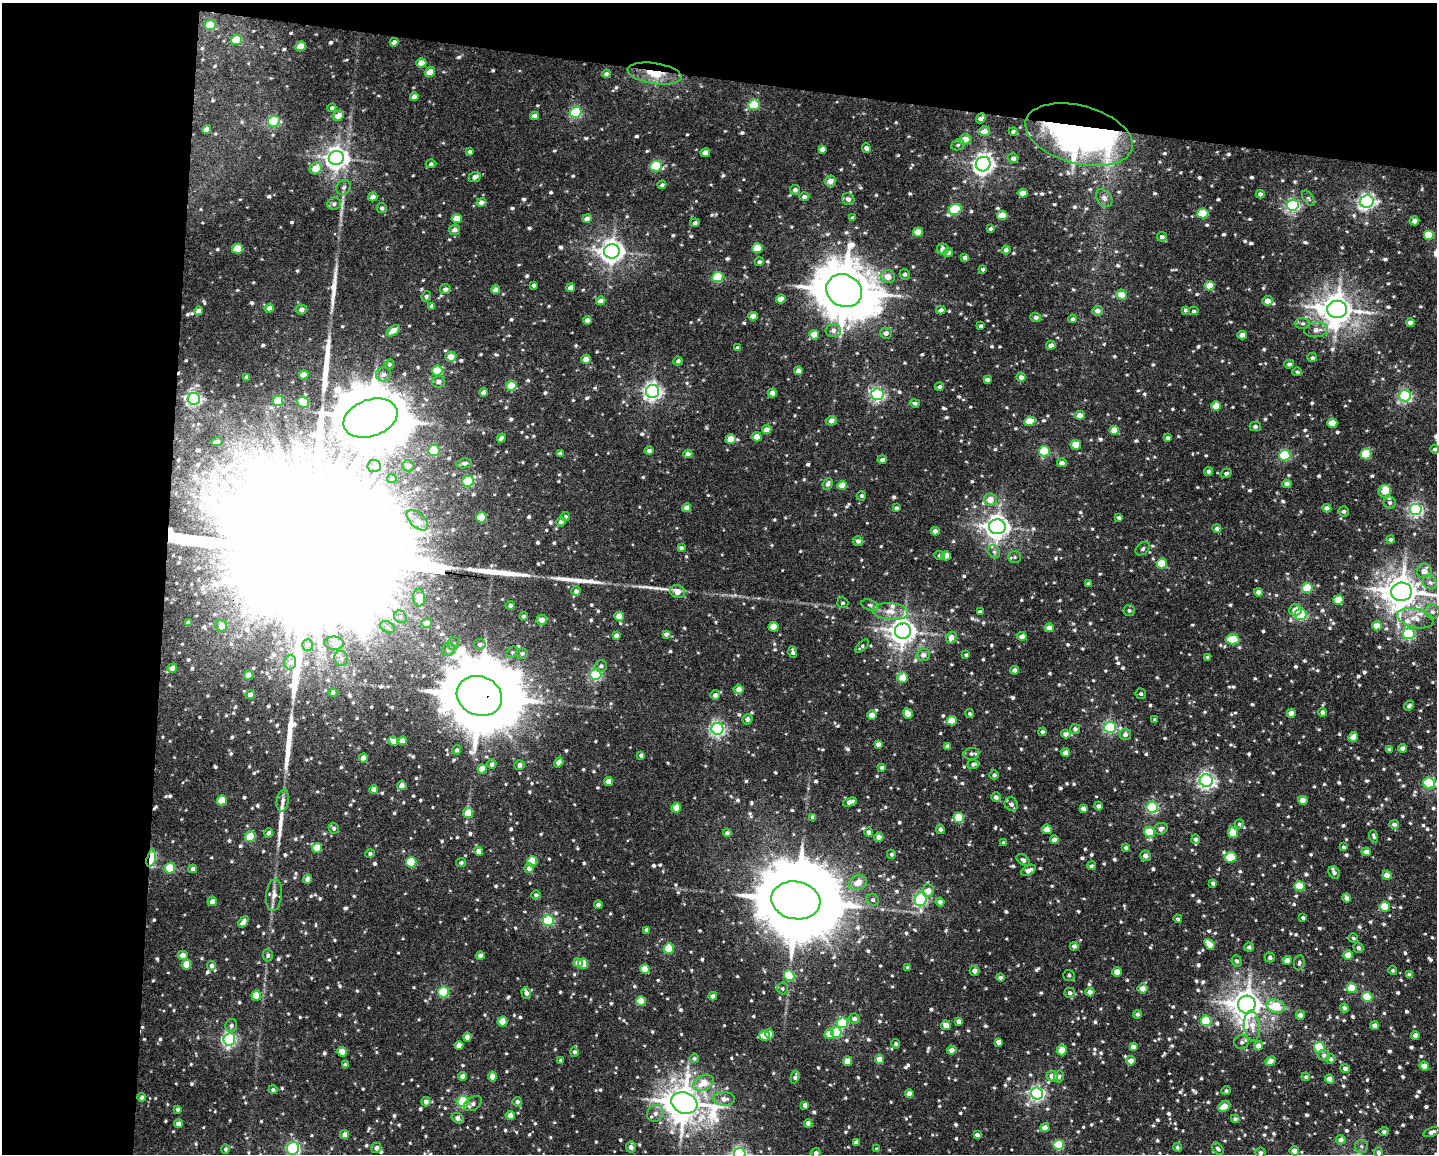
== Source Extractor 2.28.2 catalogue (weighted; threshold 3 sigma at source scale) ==
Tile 1 of 3 x 4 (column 1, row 1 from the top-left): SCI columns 221-1655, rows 3459-4610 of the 4634 x 4615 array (HDU 1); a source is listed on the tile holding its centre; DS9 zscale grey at full resolution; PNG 1439 x 1156 px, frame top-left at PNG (2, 3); each listed source drawn as its Kron ellipse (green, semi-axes under 4 px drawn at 4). Shown black and unused: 18% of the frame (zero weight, under 3 of 4 exposures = <1% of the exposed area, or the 3 px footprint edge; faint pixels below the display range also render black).
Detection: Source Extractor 2.28.2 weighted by HDU 2 'WHT'; one run over the whole footprint, this tile lists its part. Background 0.049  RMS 0.006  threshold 0.0271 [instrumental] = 3 sigma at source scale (4.5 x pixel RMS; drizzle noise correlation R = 1.50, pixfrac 1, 0.05/0.05 arcsec/px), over >= 5 px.
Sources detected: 1143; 3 inside a brighter object's white glare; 1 cosmic-ray / hot-pixel residue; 7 long thin detections or spike segments (spike, bleed or trail) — neither listed nor drawn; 11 inside a brighter listed object's ellipse — not listed separately; of the other 1121, all 500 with FLUX_AUTO >= 1.16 (the completeness limit of this list) listed and drawn (621 fainter detections not listed), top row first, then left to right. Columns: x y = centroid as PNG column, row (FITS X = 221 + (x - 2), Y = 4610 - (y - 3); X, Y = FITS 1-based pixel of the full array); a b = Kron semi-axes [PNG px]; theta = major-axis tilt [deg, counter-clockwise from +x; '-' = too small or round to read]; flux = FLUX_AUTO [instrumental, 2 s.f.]
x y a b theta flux
210 25 5 5 - 22
236 40 5 5 - 21
394 42 4 4 - 2.5
301 46 5 4 - 14
421 63 5 4 - 6.8
430 72 5 4 - 8.3
655 73 27 10 -9 14
606 74 4 4 - 1.9
414 97 4 4 - 3.4
754 105 6 5 - 36
332 108 4 4 - 1.7
576 112 6 5 - 70
338 116 6 5 - 5.6
534 116 4 4 - 3.5
981 118 5 4 - 2.5
274 121 6 5 - 55
206 129 4 4 - 4
984 131 6 5 - 4.6
1013 131 4 3 - 1.3
1079 135 55 29 -15 270
965 139 6 5 - 7.2
958 145 7 5 21 1.2
866 148 5 4 - 1.6
822 149 4 4 - 2.6
470 152 4 3 - 1.3
705 153 5 4 - 5.2
336 158 7 7 - 430
1013 158 5 5 - 2.2
431 164 5 4 - 1.4
983 164 7 7 - 350
656 166 6 5 - 35
316 168 6 5 - 8.3
475 177 6 5 - 2.9
830 181 6 5 - 5.3
662 185 4 4 - 1.4
344 187 8 6 46 1.7
795 190 5 5 - 2.1
1023 193 5 4 - 5.9
1260 194 4 4 - 2
373 197 5 4 - 3.7
804 197 5 4 - 1.9
1104 198 10 7 -51 2.6
1308 198 9 5 -54 1.3
848 199 6 5 - 2.1
1367 201 7 6 - 190
481 202 5 4 - 3.5
334 204 7 6 - 1.7
1293 205 6 5 - 120
382 208 5 4 - 1.5
955 209 7 5 30 37
1203 213 5 5 - 22
1002 216 5 4 - 12
457 218 5 4 - 8.1
853 218 4 3 - 1.3
587 219 5 4 - 3.7
1414 221 5 4 - 3.2
695 223 4 4 - 1.7
990 229 4 3 - 1.2
455 230 6 5 - 2.9
918 232 5 4 - 9.9
1429 235 5 5 - 21
1162 237 5 4 - 2.2
757 248 5 5 - 16
237 249 5 5 - 14
943 249 6 5 - 3.6
1006 250 4 4 - 1.8
612 251 8 7 - 480
948 253 5 4 - 2.5
965 258 4 4 - 2.4
759 262 4 4 - 1.3
983 269 4 4 - 1.3
905 274 5 5 - 1.5
718 277 5 5 - 41
888 277 7 6 - 5.3
534 285 4 3 - 1.4
1210 286 5 4 - 8.8
571 288 4 4 - 4.2
445 289 5 5 - 2.3
495 290 4 4 - 3.2
844 291 18 16 -29 3400
1121 295 5 5 - 6.9
426 296 5 4 - 1.2
781 299 5 4 - 6.5
601 301 4 4 - 3.7
1267 301 5 5 - 5.4
432 306 4 4 - 2.7
269 308 5 4 - 3.5
1337 309 10 8 -1 1000
301 310 5 5 - 2.6
941 310 4 4 - 2.5
1186 310 4 4 - 1.6
198 311 5 4 - 3.3
1098 311 5 5 - 2.7
1194 311 5 4 - 1.2
753 316 5 4 - 5.7
1036 317 5 4 - 2
1072 319 4 4 - 1.3
587 320 4 4 - 2.9
1410 322 4 4 - 3.3
1303 323 7 5 -2 1.4
981 326 3 3 - 1.2
1316 330 12 7 6 4.2
393 331 8 4 34 6.6
833 331 7 6 - 2.5
886 333 6 5 - 2.5
814 335 5 4 - 10
1242 335 5 4 - 4.4
1051 345 5 4 - 2.9
737 348 4 3 - 1.5
451 357 5 5 - 6.4
1312 358 5 4 - 1.4
586 359 5 4 - 6.7
678 361 4 4 - 1.6
389 364 5 4 - 1.3
1289 364 5 4 - 1.5
437 371 5 5 - 24
798 371 4 4 - 4
1297 372 5 4 - 1.2
384 374 7 7 - 2.6
304 375 5 4 - 6.5
247 377 4 4 - 1.8
1021 377 4 4 - 2.2
987 380 4 3 - 1.9
438 382 6 6 - 2.7
511 386 5 5 - 16
939 387 4 4 - 1.6
653 391 6 6 - 240
484 392 4 4 - 2.6
772 393 4 4 - 3.6
877 394 6 6 - 130
1405 396 6 5 - 110
194 399 6 6 - 150
278 401 5 5 - 29
303 402 6 5 - 20
915 403 5 4 - 1.3
1216 406 5 4 - 7.6
1080 415 5 4 - 4.7
370 418 28 18 19 4700
831 421 5 4 - 3.7
1030 421 5 4 - 12
1332 423 5 4 - 10
1255 426 5 5 - 1.8
767 430 4 4 - 5
1114 430 5 4 - 7.5
757 437 5 4 - 7.7
501 438 5 4 - 2.4
1168 438 4 4 - 2
731 439 5 4 - 10
217 442 5 3 - 1.8
1076 445 5 5 - 11
1435 449 4 4 - 1.4
434 450 5 5 - 40
649 451 4 4 - 2.1
1044 451 5 5 - 40
560 453 4 3 - 1.6
688 454 4 4 - 3
1366 454 5 5 - 22
1285 455 6 5 - 58
882 460 4 4 - 1.8
464 463 8 5 9 1.9
1062 463 5 4 - 2.8
374 466 7 6 - 1.7
408 466 6 5 - 1.8
1208 471 5 4 - 1.4
1226 473 5 4 - 1.3
392 479 4 4 - 1.2
468 481 6 5 - 55
828 484 6 5 - 2.1
1287 484 4 4 - 2.8
842 485 5 4 - 7.5
1385 491 6 6 - 9.6
861 496 5 4 - 1.3
990 500 6 6 - 6.1
1390 502 6 6 - 1.6
687 508 4 4 - 4
896 508 4 3 - 1.3
1327 508 4 4 - 2.7
1416 509 6 6 - 140
1344 511 5 5 - 1.4
566 516 4 4 - 1.3
481 517 5 5 - 20
1119 518 4 4 - 1.4
417 520 13 7 -41 4.3
561 522 5 4 - 2.2
997 527 8 7 - 500
1217 528 4 4 - 1.8
935 531 4 4 - 2.8
1391 540 4 4 - 1.2
858 541 5 5 - 2.3
681 548 4 3 - 1.4
1143 549 8 5 41 1.4
994 552 7 5 -66 1.4
940 555 5 4 - 1.3
946 556 5 4 - 6.5
1015 557 6 6 - 1.2
1162 563 5 5 - 21
1424 571 7 7 - 4.5
1430 582 8 6 -36 1.9
1089 583 4 3 - 1.5
1307 588 5 5 - 24
576 591 4 4 - 2
677 592 8 6 -22 5.3
1258 592 4 4 - 2.8
1401 592 10 9 - 1200
419 598 8 6 -85 6.7
1338 600 5 4 - 15
843 603 6 5 - 1.3
510 605 4 4 - 1.8
870 605 9 5 -16 1.6
1129 610 6 5 - 1.3
1295 610 6 5 - 5.5
890 611 18 8 -4 6.9
980 612 4 4 - 1.6
1432 612 7 7 - 2.1
1301 614 6 5 - 71
524 616 4 4 - 1.3
619 616 5 4 - 9.7
400 617 7 6 - 1.6
1415 618 18 9 -13 7.5
542 620 5 5 - 4.9
188 623 4 4 - 3.1
427 623 5 5 - 3.2
221 626 6 5 - 3.7
1377 626 5 4 - 8.9
387 627 8 5 -28 1.5
774 627 5 4 - 9.4
1049 628 4 4 - 4.5
903 631 8 8 - 610
666 634 4 4 - 2.2
1409 634 6 5 - 68
616 635 4 4 - 2.4
1022 636 5 4 - 4.9
951 637 6 5 - 4.3
1232 639 7 5 -2 20
334 643 10 6 -1 2.6
453 643 6 5 - 1.5
480 644 6 5 - 1.5
308 645 6 5 - 1.5
862 646 8 4 44 1.3
449 650 7 6 - 1.7
512 652 6 5 - 1.3
793 652 6 4 -71 1.8
522 653 6 5 - 1.7
923 655 7 6 - 3.2
966 655 4 3 - 1.3
1208 657 4 4 - 1.2
341 658 7 7 - 1.9
290 662 7 6 - 1.6
601 666 6 5 - 1.8
172 668 5 4 - 4.2
1015 670 4 4 - 2.6
249 675 4 4 - 7.3
596 675 5 5 - 82
903 678 5 5 - 8.3
739 689 5 4 - 4.3
333 693 4 4 - 2.2
250 694 5 4 - 2.3
1141 694 5 5 - 1.4
715 695 5 5 - 2.7
479 696 23 19 -23 7000
1409 706 5 4 - 1.4
1322 712 4 4 - 2.1
1291 713 4 4 - 5
908 714 5 4 - 6.2
970 714 4 4 - 1.2
872 715 4 4 - 5.4
747 719 5 5 - 2.3
1155 720 3 3 - 1.2
952 721 5 4 - 12
1110 727 6 5 - 89
717 729 6 6 - 160
1075 729 5 5 - 1.7
1042 732 4 4 - 1.6
1066 734 4 4 - 3.7
1125 734 6 5 - 2.4
1353 737 5 4 - 5.3
393 741 5 4 - 4.9
402 741 4 4 - 6.2
878 744 4 4 - 3
947 746 4 4 - 1.5
1403 748 4 4 - 3.3
1389 749 4 4 - 1.3
457 750 4 4 - 1.4
1066 753 4 4 - 4.1
971 754 8 6 6 1.5
641 755 4 3 - 1.6
363 758 4 4 - 5
559 762 5 4 - 3.9
492 764 5 4 - 2.2
973 764 5 5 - 1.3
520 765 5 5 - 2.7
882 767 4 4 - 1.7
482 769 4 4 - 7.6
994 775 5 4 - 1.5
608 781 4 4 - 4.6
1206 781 6 6 - 190
1429 783 6 5 - 43
402 785 5 4 - 3.4
374 790 4 4 - 4.5
996 797 5 4 - 2.2
222 800 5 5 - 13
1303 800 4 4 - 7.3
283 801 11 6 81 2.7
850 802 7 4 17 3.8
1011 804 7 6 - 2.3
1098 806 4 4 - 1.9
1152 807 6 5 - 71
676 808 5 4 - 7.9
1083 808 4 4 - 2.5
468 813 5 5 - 10
813 817 4 4 - 2.2
959 818 5 5 - 22
1239 824 5 4 - 1.2
1394 824 5 4 - 1.8
334 828 5 5 - 1.6
940 829 4 4 - 1.7
1047 829 5 4 - 7.7
1161 829 7 5 18 2.3
869 832 5 4 - 1.9
1150 832 5 5 - 21
269 833 4 4 - 1.8
727 833 4 4 - 1.6
1233 833 5 5 - 13
1374 836 6 3 -69 1.2
250 837 5 5 - 27
879 837 5 4 - 3.5
1054 839 4 4 - 2.9
1196 839 5 4 - 1.9
1004 843 4 3 - 1.3
1344 847 4 4 - 1.3
317 848 5 5 - 13
1126 848 4 4 - 1.3
479 851 4 4 - 3.9
1366 852 5 4 - 3.7
370 854 4 4 - 1.2
891 854 4 4 - 1.2
1146 856 5 5 - 3
1231 857 6 5 - 25
151 858 9 4 75 57
1023 860 7 5 -40 1.8
532 861 5 5 - 16
411 862 5 5 - 30
461 863 5 4 - 1.3
1091 866 4 4 - 1.4
170 868 5 5 - 25
529 868 5 4 - 2.5
193 869 4 4 - 3
1028 870 8 5 26 3.2
1334 873 7 5 -57 1.9
1387 875 5 4 - 7.7
307 879 4 4 - 4.1
858 882 9 7 24 6.6
1213 883 4 4 - 2
1299 886 5 5 - 19
928 891 6 6 - 5.3
274 895 16 8 84 4.8
536 895 5 4 - 1.5
1347 898 4 4 - 2.6
921 899 7 5 71 100
796 900 25 19 -11 11000
873 900 6 5 - 1.4
212 901 5 4 - 3.6
940 902 4 4 - 2.4
598 905 4 4 - 1.8
1385 907 5 5 - 19
1303 918 4 4 - 1.2
1178 919 4 3 - 1.2
548 920 5 5 - 60
243 922 6 4 53 2.6
647 930 4 4 - 2.3
1353 938 5 4 - 1.2
1209 944 6 4 -49 5.8
1074 946 4 4 - 1.9
1249 947 5 4 - 1.5
669 948 5 5 - 25
1358 948 5 4 - 1.7
183 955 5 4 - 3.3
268 955 6 5 - 1.5
1348 955 5 4 - 8.3
480 956 4 4 - 4.1
1270 958 5 5 - 1.4
1287 960 4 4 - 4.8
1237 961 6 5 - 1.4
578 963 5 4 - 5.4
1299 963 7 5 81 1.5
186 964 5 5 - 12
583 964 5 5 - 20
211 966 5 4 - 1.9
908 968 4 3 - 1.4
645 969 5 4 - 11
1393 970 5 4 - 1.2
974 971 5 5 - 3.4
1117 972 5 4 - 8.1
1069 975 5 5 - 1.3
1409 975 4 4 - 2.7
789 976 5 5 - 37
1000 978 4 4 - 1.9
782 988 6 5 - 1.2
1143 988 5 5 - 4.4
1352 988 5 5 - 14
443 992 5 5 - 38
1090 992 4 4 - 4
526 993 6 4 -71 2.6
1070 993 5 5 - 1.7
256 996 5 5 - 16
713 996 4 4 - 2.7
1367 997 5 5 - 28
641 1001 5 5 - 12
1247 1005 9 9 - 860
1276 1006 9 6 -14 15
1344 1008 4 4 - 2
1137 1014 4 4 - 1.4
1300 1015 4 4 - 3.2
854 1019 5 5 - 2.4
959 1021 4 4 - 3.2
1206 1021 5 5 - 34
502 1022 5 5 - 13
842 1023 5 5 - 62
946 1025 5 4 - 4.7
231 1026 6 6 - 1.9
1252 1026 15 8 -84 5.4
1374 1026 4 4 - 4.1
836 1032 5 5 - 34
769 1034 4 4 - 5.8
829 1034 5 5 - 7.3
1415 1035 4 4 - 3.5
765 1036 5 5 - 13
467 1037 4 4 - 3.9
229 1039 6 6 - 130
998 1042 4 4 - 3
1242 1042 7 6 - 1.9
896 1044 5 3 - 1.4
459 1045 4 4 - 5
1258 1046 4 4 - 4.4
1133 1047 4 4 - 3
1319 1047 5 5 - 45
952 1050 5 4 - 3.7
1062 1050 5 5 - 13
342 1052 5 4 - 9.3
574 1052 5 4 - 1.7
1324 1055 6 5 - 2
694 1058 5 4 - 1.3
879 1059 4 4 - 6.9
1331 1059 5 4 - 1.6
560 1060 4 3 - 1.2
848 1061 4 4 - 7.1
1131 1061 4 4 - 5
1271 1061 5 4 - 3.8
345 1065 4 4 - 2.5
1424 1066 5 4 - 6.4
1345 1069 5 4 - 2
462 1076 4 4 - 3.9
492 1076 5 4 - 4
1052 1076 5 5 - 5.4
795 1077 6 4 73 1.6
1059 1077 6 5 - 1.3
1306 1077 4 4 - 1.4
1330 1079 4 4 - 6.2
704 1083 11 7 24 10
273 1090 4 4 - 1.4
1226 1091 5 4 - 1.2
909 1094 4 4 - 4.9
1037 1094 6 6 - 140
142 1097 4 4 - 1.9
724 1099 11 7 -2 3.8
463 1101 5 5 - 62
426 1102 4 4 - 3.2
517 1102 5 4 - 1.9
684 1103 13 10 -20 1500
473 1104 10 6 34 2.3
805 1105 4 4 - 2.5
1224 1106 6 4 28 7.4
178 1109 3 3 - 1.3
655 1113 8 8 - 3.1
510 1115 5 4 - 4.5
458 1118 6 4 -34 3.1
1235 1119 4 4 - 1.6
808 1123 4 4 - 3.5
178 1124 4 4 - 3
1045 1128 4 4 - 4.1
1384 1131 5 4 - 1.7
1431 1132 8 4 22 2.3
345 1135 4 4 - 4.6
977 1135 4 4 - 2.1
1341 1140 5 4 - 2.9
856 1142 4 4 - 3.1
1059 1145 5 5 - 31
1361 1146 6 6 - 1.5
631 1147 5 5 - 2.9
1177 1147 5 4 - 1.2
293 1148 6 6 - 93
376 1148 5 5 - 2.5
225 1149 4 4 - 1.4
877 1149 4 4 - 1.2
1218 1149 7 4 -51 1.7
1294 1151 5 4 - 4.1
1378 1152 5 4 - 1.9
816 1153 5 5 - 2.3
1261 1153 5 5 - 1.8
740 1154 6 6 - 150
Overlapping masked pixels (flux is a lower limit): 7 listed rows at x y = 655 73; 981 118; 1079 135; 844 291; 903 631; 479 696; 151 858
Isophote crosses this tile's border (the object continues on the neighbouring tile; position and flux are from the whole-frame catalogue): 4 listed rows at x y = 1401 592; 1429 783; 816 1153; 740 1154